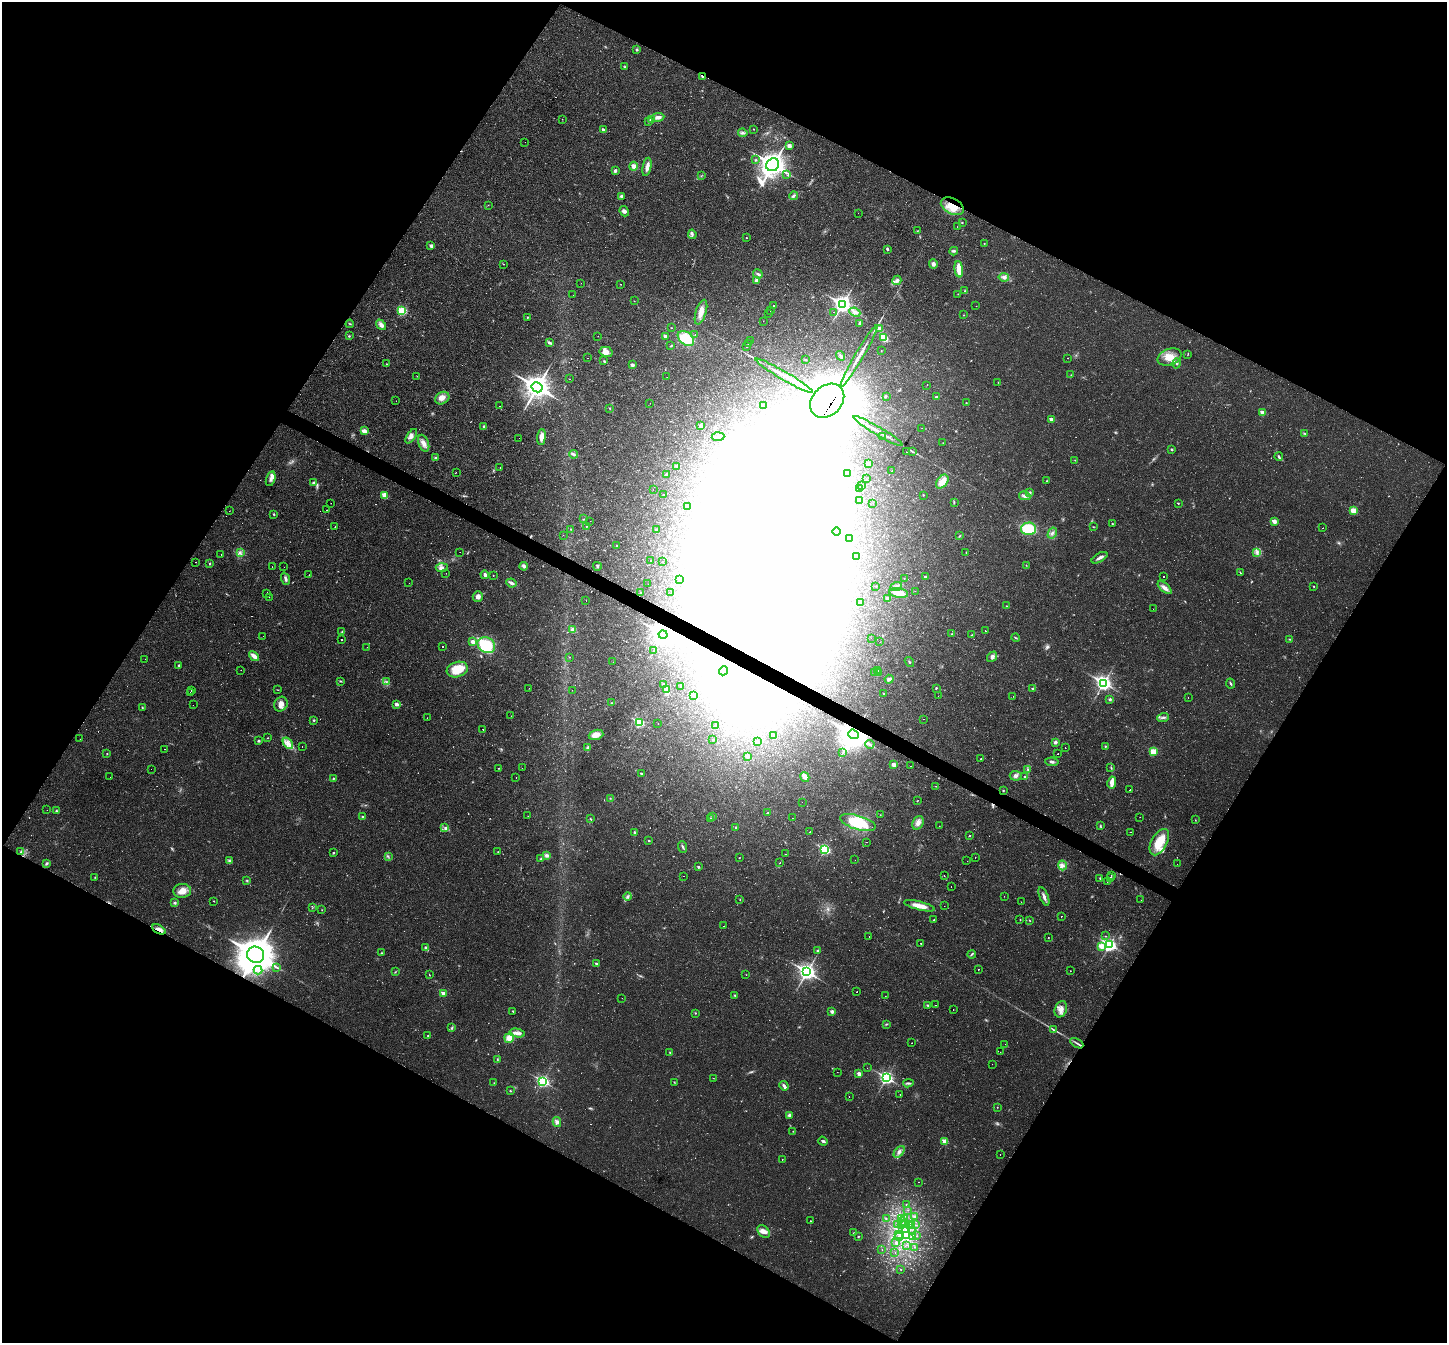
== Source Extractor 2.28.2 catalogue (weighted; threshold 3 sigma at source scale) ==
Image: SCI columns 1-5780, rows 145-5507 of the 5780 x 5789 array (HDU 1 of 3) = the unmasked area's bounding box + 8 px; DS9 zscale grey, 4 x 4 block average (1 PNG px = mean of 4 x 4 image px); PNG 1449 x 1345 px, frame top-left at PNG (2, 2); each listed source drawn as its Kron ellipse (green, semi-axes under 4 px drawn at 4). Shown black and unused: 48% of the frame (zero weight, under 2 of 3 exposures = <1% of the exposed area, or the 3 px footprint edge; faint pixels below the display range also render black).
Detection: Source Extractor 2.28.2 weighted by HDU 2 'WHT'. Background 0.0216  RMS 0.006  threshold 0.0269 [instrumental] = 3 sigma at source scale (4.5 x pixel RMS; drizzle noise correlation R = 1.50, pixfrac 1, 0.05/0.05 arcsec/px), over >= 5 px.
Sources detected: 782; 24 too faint to see at this stretch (4 x 4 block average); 116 inside a brighter object's white glare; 44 cosmic-ray / hot-pixel residue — neither listed nor drawn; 12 coinciding with a brighter row at this scale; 15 inside a brighter listed object's ellipse — not listed separately; of the other 571, all 500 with FLUX_AUTO >= 0.938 (the completeness limit of this list) listed and drawn (71 fainter detections not listed), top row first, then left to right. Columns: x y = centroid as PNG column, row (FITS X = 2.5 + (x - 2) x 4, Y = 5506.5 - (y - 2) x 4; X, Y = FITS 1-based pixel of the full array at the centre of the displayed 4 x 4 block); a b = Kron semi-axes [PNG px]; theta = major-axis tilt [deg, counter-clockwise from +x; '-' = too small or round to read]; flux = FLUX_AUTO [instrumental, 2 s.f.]
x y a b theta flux
637 50 2 2 - 5.3
625 67 3 2 - 3.1
702 76 2 2 - 19
658 117 6 3 7 18
562 119 2 2 - 0.99
651 120 3 3 - 9.2
649 122 2 2 - 2.5
754 129 2 2 - 2.3
603 130 3 2 - 9.8
743 133 5 3 - 7.8
525 142 2 2 - 1.7
789 146 3 2 - 18
756 160 3 2 - 2.8
773 165 7 6 - 3600
633 166 4 4 - 13
647 167 9 3 78 22
615 171 3 2 - 8.5
787 175 2 2 - 1.1
701 176 2 2 - 1.2
622 196 3 3 - 9
793 196 4 3 - 7.1
488 205 2 2 - 1
952 206 12 7 -27 64
624 211 5 4 - 10
858 213 2 2 - 2.1
962 223 2 2 - 1.8
957 227 2 2 - 2.1
918 231 3 2 - 1.1
692 234 5 2 - 5.8
746 238 2 2 - 1.7
984 243 2 2 - 1.7
431 246 2 2 - 15
887 249 2 2 - 6.4
954 251 4 3 - 6
503 264 2 2 - 1.2
933 264 4 4 - 14
959 269 8 3 -84 59
758 274 5 2 - 7.4
1004 277 5 3 - 10
756 280 2 2 - 15
897 280 5 3 - 8
581 283 2 2 - 1.5
621 284 2 2 - 7
964 291 2 2 - 1.1
958 294 2 2 - 1.1
573 295 2 2 - 5.5
634 301 2 2 - 1.7
842 304 4 3 - 1300
774 305 2 2 - 160
976 306 2 2 - 1.9
402 311 2 2 - 280
770 311 2 2 - 1.3
701 312 13 5 72 31
834 312 2 2 - 3.8
855 312 6 4 -24 12
768 314 2 2 - 16
964 315 2 2 - 1.7
527 317 2 2 - 3.5
763 321 2 2 - 3.2
859 323 4 2 - 4.2
350 324 4 2 - 2.7
381 325 6 4 -48 16
671 328 2 2 - 1.1
880 329 2 2 - 55
695 335 2 2 - 3
349 336 3 2 - 2.4
598 336 2 2 - 2.9
665 336 2 2 - 17
686 338 9 6 -37 97
883 338 3 2 - 100
750 341 2 2 - 3.4
549 343 3 2 - 9.7
748 344 2 2 - 1.4
671 346 3 2 - 2.7
747 347 2 2 - 2.8
881 350 2 2 - 1.2
606 352 6 5 - 23
1188 354 2 2 - 1.3
841 356 5 3 - 7
859 356 35 2 59 50
1170 357 12 8 21 49
587 358 2 2 - 16
1068 358 2 2 - 1.2
806 360 2 2 - 2.2
604 361 2 2 - 2.7
1177 363 5 2 - 4.8
387 364 2 2 - 1.7
632 365 3 3 - 8.7
1071 375 2 2 - 1.2
417 376 2 2 - 1.4
784 376 33 2 -30 41
667 377 2 2 - 1.4
569 379 2 2 - 1.9
998 382 2 2 - 0.99
927 385 2 2 - 9.1
537 387 5 5 - 3900
886 396 3 2 - 2.1
936 397 2 2 - 6.2
442 398 7 6 - 24
396 401 2 2 - 1.4
827 401 19 14 44 15000
650 403 2 2 - 2.1
966 403 2 2 - 1.1
500 406 2 2 - 1.8
764 406 2 2 - 1.1
610 408 2 2 - 1.8
1262 413 2 2 - 52
1051 420 2 2 - 48
484 426 2 2 - 16
701 426 2 2 - 16
922 428 2 2 - 1.2
364 431 2 2 - 61
878 431 28 2 -31 31
1304 433 3 2 - 2.7
411 436 8 4 57 14
541 437 8 3 85 27
718 437 6 3 5 9.3
882 437 2 2 - 1.4
519 438 2 2 - 1.1
424 443 9 5 -68 21
943 443 2 2 - 1
1172 449 2 2 - 4.3
912 451 4 2 - 3.3
907 452 2 2 - 1.6
573 454 4 2 - 6.3
1279 457 4 2 - 5.6
436 458 3 3 - 7.5
1075 460 2 2 - 1.2
868 463 2 2 - 13
677 466 2 2 - 11
500 467 2 2 - 1.6
892 471 2 2 - 7.2
456 472 2 2 - 2.5
848 473 2 2 - 6.2
666 475 2 2 - 8
271 479 7 4 75 16
866 479 2 2 - 12
1046 481 2 2 - 1.3
942 482 8 5 52 38
313 483 3 2 - 4.7
862 486 2 2 - 4.5
860 488 2 2 - 1.2
653 489 2 2 - 2.8
1030 492 2 2 - 9.6
385 495 4 3 - 31
663 495 2 2 - 3.9
923 495 2 2 - 2.9
1025 496 6 3 -13 13
860 500 2 2 - 6.5
954 502 2 2 - 1.2
331 503 2 2 - 0.99
873 503 2 2 - 1.1
1178 503 2 2 - 2.8
687 506 2 2 - 2.2
327 510 2 2 - 2.1
229 511 2 2 - 1
1353 511 2 2 - 110
274 514 2 2 - 3.3
584 519 3 2 - 1.9
590 521 2 2 - 24
1274 521 2 2 - 47
1112 524 2 2 - 4.2
335 527 2 2 - 1.6
586 527 2 2 - 2.7
1093 527 2 2 - 1.4
1322 528 2 2 - 34
571 529 2 2 - 1.8
1028 529 7 6 - 120
656 530 2 2 - 8.5
836 532 4 2 - 4.5
1052 533 6 2 60 7.8
563 535 2 2 - 1.6
959 536 4 2 - 2.7
849 538 2 2 - 4.5
617 545 2 2 - 4.2
460 552 2 2 - 4.7
1257 552 4 3 - 8.1
240 553 4 3 - 7.2
966 553 2 2 - 1.4
221 555 2 2 - 1.7
857 557 2 2 - 0.96
1099 558 9 3 31 13
651 560 2 2 - 0.94
195 562 2 2 - 7.8
662 562 2 2 - 1.5
210 563 2 2 - 3.7
1026 565 2 2 - 1.1
524 566 4 4 - 8.3
597 566 4 3 - 5
272 567 2 2 - 2.1
284 567 2 2 - 1.2
442 568 6 3 4 9.9
446 573 2 2 - 1.6
1240 573 3 2 - 2
309 575 2 2 - 0.97
485 575 4 3 - 9.9
493 576 2 2 - 1.2
1164 576 2 2 - 11
925 577 2 2 - 6.4
904 578 2 2 - 1.1
286 579 6 3 -68 9.5
679 580 2 2 - 3.4
409 583 2 2 - 4.5
511 583 5 3 - 12
648 584 2 2 - 2
876 586 2 2 - 1.2
1314 586 2 2 - 2.9
896 587 6 3 17 11
1165 588 8 3 -41 19
915 591 2 2 - 12
266 593 2 2 - 7.9
640 593 2 2 - 2.8
670 593 2 2 - 3
899 593 9 4 -9 36
269 597 2 2 - 0.95
478 597 5 5 - 14
887 598 2 2 - 6.6
586 600 2 2 - 2.5
860 602 2 2 - 3.8
1007 606 2 2 - 1.7
1153 609 2 2 - 1.6
573 630 4 3 - 16
985 631 2 2 - 3.3
342 632 3 2 - 2.9
952 634 2 2 - 2.3
663 635 4 4 - 3100
971 635 3 2 - 1.2
263 636 2 2 - 1.9
871 638 2 2 - 2.1
1015 638 4 2 - 3.5
341 639 2 2 - 4.7
1290 639 2 2 - 2.3
473 642 4 3 - 13
880 642 2 2 - 1.4
486 645 9 7 -31 150
442 646 2 2 - 8.6
367 647 2 2 - 2
653 651 2 2 - 1.7
254 656 6 2 -43 31
569 657 2 2 - 6.3
992 657 6 4 50 11
145 659 2 2 - 2
613 662 2 2 - 4.3
909 662 5 2 - 3
179 666 3 2 - 3.2
457 669 11 7 17 84
241 670 2 2 - 2.8
723 671 5 3 - 5.1
877 671 2 2 - 5.5
874 672 2 2 - 1.4
879 673 2 2 - 6.4
889 679 4 3 - 11
340 681 3 2 - 3
386 682 2 2 - 1.5
1103 683 4 3 - 1200
663 684 2 2 - 5.8
1230 684 5 2 - 4.5
681 686 2 2 - 1.1
529 688 2 2 - 1.5
936 688 2 2 - 3.6
667 689 2 2 - 2.8
1033 689 2 2 - 16
191 690 2 2 - 3.2
278 690 3 2 - 1.7
572 690 2 2 - 2
190 692 2 2 - 7.3
883 694 2 2 - 2
694 695 2 2 - 3.6
938 696 2 2 - 2.3
1013 696 2 2 - 0.94
1188 697 2 2 - 2.4
1110 699 2 2 - 9.2
612 703 4 2 - 3
281 704 7 6 - 24
396 704 2 2 - 16
193 705 2 2 - 1.1
142 708 2 2 - 2.8
511 716 2 2 - 2.2
1163 717 6 2 20 6.9
427 718 2 2 - 2.3
923 719 2 2 - 3.9
314 720 2 2 - 3.7
639 723 3 2 - 300
658 723 2 2 - 3.3
715 725 2 2 - 2.7
483 729 2 2 - 1.7
853 734 5 4 - 4500
596 735 7 4 18 35
773 736 2 2 - 5
267 738 2 2 - 1.3
80 739 2 2 - 2.6
713 740 2 2 - 2.8
259 741 2 2 - 6.8
758 742 2 2 - 11
1055 742 3 3 - 8.6
288 743 6 4 -52 21
870 744 4 2 - 6.2
302 746 2 2 - 2.2
1105 746 2 2 - 3.5
587 748 4 3 - 8.6
1065 748 2 2 - 7.9
165 749 2 2 - 1.5
1153 751 2 2 - 130
843 753 3 2 - 2.9
107 754 2 2 - 2.2
1058 754 2 2 - 20
747 756 2 2 - 14
981 759 2 2 - 5.2
1052 762 6 3 -8 7.1
894 765 2 2 - 26
911 766 2 2 - 1.6
499 768 2 2 - 1.8
522 768 2 2 - 1.7
1111 768 3 2 - 3
151 769 2 2 - 53
1028 770 2 2 - 2.3
641 773 2 2 - 7.4
1016 776 6 5 - 13
110 777 2 2 - 2.6
805 777 5 2 - 40
1025 777 2 2 - 4.1
516 778 2 2 - 2.6
333 779 4 2 - 3.8
1112 783 6 3 79 39
936 786 2 2 - 1.1
1130 790 2 2 - 3
1003 791 2 2 - 2.3
610 798 2 2 - 1.3
917 801 3 2 - 1.5
802 802 2 2 - 1.4
47 810 2 2 - 1.1
56 811 3 2 - 5
768 813 2 2 - 3
880 815 2 2 - 2.1
528 816 2 2 - 1.2
712 816 2 2 - 1.4
363 817 2 2 - 14
1140 817 2 2 - 1.8
710 818 2 2 - 2.7
792 818 2 2 - 1.7
590 819 3 2 - 2.2
1195 820 2 2 - 1.2
858 823 18 7 -17 140
918 823 7 5 62 20
939 826 2 2 - 1.1
1100 826 2 2 - 2.9
444 827 2 2 - 2.3
736 827 2 2 - 9.5
810 832 2 2 - 29
1130 832 2 2 - 2.6
634 833 3 2 - 4.4
970 835 2 2 - 1.7
649 840 2 2 - 5.3
866 842 2 2 - 1.4
1159 842 14 8 61 82
683 847 6 2 -68 5.8
825 850 3 2 - 480
21 852 2 2 - 3.5
498 852 2 2 - 1.1
333 853 2 2 - 4.3
786 854 2 2 - 2.7
547 855 2 2 - 12
388 856 2 2 - 1.7
975 857 2 2 - 5.4
739 858 2 2 - 1.2
541 859 3 2 - 3.2
855 860 2 2 - 1.1
230 861 3 2 - 3.4
967 861 2 2 - 3.3
46 863 4 3 - 5.6
780 863 2 2 - 27
1177 864 2 2 - 2.6
1062 865 5 4 - 13
698 867 2 2 - 8.6
944 875 2 2 - 7.8
1111 875 2 2 - 2.2
684 876 2 2 - 1.3
95 877 3 2 - 2.3
1111 877 2 2 - 1.6
1100 878 3 2 - 3.1
247 881 3 2 - 3.3
1107 882 2 2 - 3.4
951 886 2 2 - 1
182 891 9 7 5 34
1004 896 2 2 - 2.2
1044 896 10 3 -67 14
628 897 4 3 - 8.7
740 899 2 2 - 1.3
1141 900 2 2 - 1
214 901 2 2 - 1.2
1021 902 2 2 - 0.99
175 903 3 2 - 5
919 906 15 4 -14 40
944 906 2 2 - 1.6
312 908 2 2 - 1.2
322 910 2 2 - 1.4
1061 916 2 2 - 2.1
934 920 2 2 - 4.8
1020 920 2 2 - 2.1
1029 920 3 2 - 1.9
723 926 2 2 - 3
159 929 7 3 -27 20
1105 936 2 2 - 17
869 937 2 2 - 1.3
1048 937 2 2 - 3
921 943 2 2 - 2.9
1109 945 3 3 - 830
1101 946 2 2 - 85
426 948 4 3 - 7.9
818 951 2 2 - 7.3
381 953 2 2 - 2.9
972 954 4 2 - 4.1
256 955 8 8 - 8900
596 963 2 2 - 8.3
276 967 4 2 - 3.9
258 970 4 2 - 6
978 970 2 2 - 2.3
1070 971 2 2 - 1.1
395 972 3 2 - 2.2
807 972 4 3 - 1500
429 975 3 2 - 1.8
746 975 2 2 - 1
857 992 2 2 - 3.3
444 994 2 2 - 65
735 995 2 2 - 2.3
885 996 2 2 - 3.5
622 998 2 2 - 1.5
928 1005 3 2 - 4
935 1005 2 2 - 1.8
1061 1009 8 6 69 25
953 1010 2 2 - 1.8
513 1011 2 2 - 3.6
832 1012 2 2 - 29
695 1013 2 2 - 2
886 1024 4 2 - 3.1
452 1028 4 2 - 4.6
1053 1030 3 2 - 3.3
517 1033 7 3 -12 15
428 1036 2 2 - 3.5
509 1038 5 4 - 33
912 1043 2 2 - 1.9
1077 1043 7 2 -31 6.7
1005 1044 2 2 - 1.1
670 1052 2 2 - 2.4
1000 1052 2 2 - 2.7
497 1059 2 2 - 1.4
992 1064 2 2 - 1.8
867 1068 2 2 - 0.98
837 1072 2 2 - 1.5
859 1074 3 3 - 14
713 1078 2 2 - 1.1
886 1078 3 3 - 800
543 1081 3 2 - 660
674 1082 3 2 - 1.8
494 1083 2 2 - 1.1
908 1083 5 2 - 5.9
784 1086 5 3 - 7.7
510 1091 2 2 - 2.5
900 1095 2 2 - 1.7
849 1096 2 2 - 7
997 1107 2 2 - 2.3
789 1115 4 3 - 8.9
557 1122 5 4 - 12
793 1131 2 2 - 1
823 1141 5 3 - 6.3
945 1141 2 2 - 75
899 1152 7 3 50 14
1000 1155 2 2 - 1.3
782 1159 2 2 - 1.1
919 1182 2 2 - 3.5
906 1205 2 2 - 2.3
908 1210 2 2 - 1.1
914 1216 2 2 - 2.9
886 1218 2 2 - 2.4
901 1219 2 2 - 1.1
905 1219 2 2 - 1.4
810 1221 2 2 - 1.3
902 1222 2 2 - 1.2
905 1223 3 2 - 5.6
897 1224 2 2 - 1.2
902 1225 3 2 - 2.8
912 1225 3 2 - 2.8
915 1225 2 2 - 1.3
909 1226 3 2 - 4.9
906 1230 2 2 - 4.2
764 1231 7 5 -47 19
913 1232 2 2 - 0.96
854 1233 3 2 - 2.9
899 1234 2 2 - 1.4
858 1236 2 2 - 2.5
907 1236 3 2 - 6.4
916 1236 2 2 - 3.5
899 1237 4 2 - 2.4
912 1237 3 2 - 7.2
896 1242 4 2 - 3.1
906 1245 2 2 - 1.2
914 1247 2 2 - 1.1
882 1250 2 2 - 1
895 1253 2 2 - 0.94
901 1270 2 2 - 1.5
Overlapping masked pixels (flux is a lower limit): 7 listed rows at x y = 702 76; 952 206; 827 401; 663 635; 853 734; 159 929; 256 955
Diffuse or blended objects may show on this block-average render without a row.